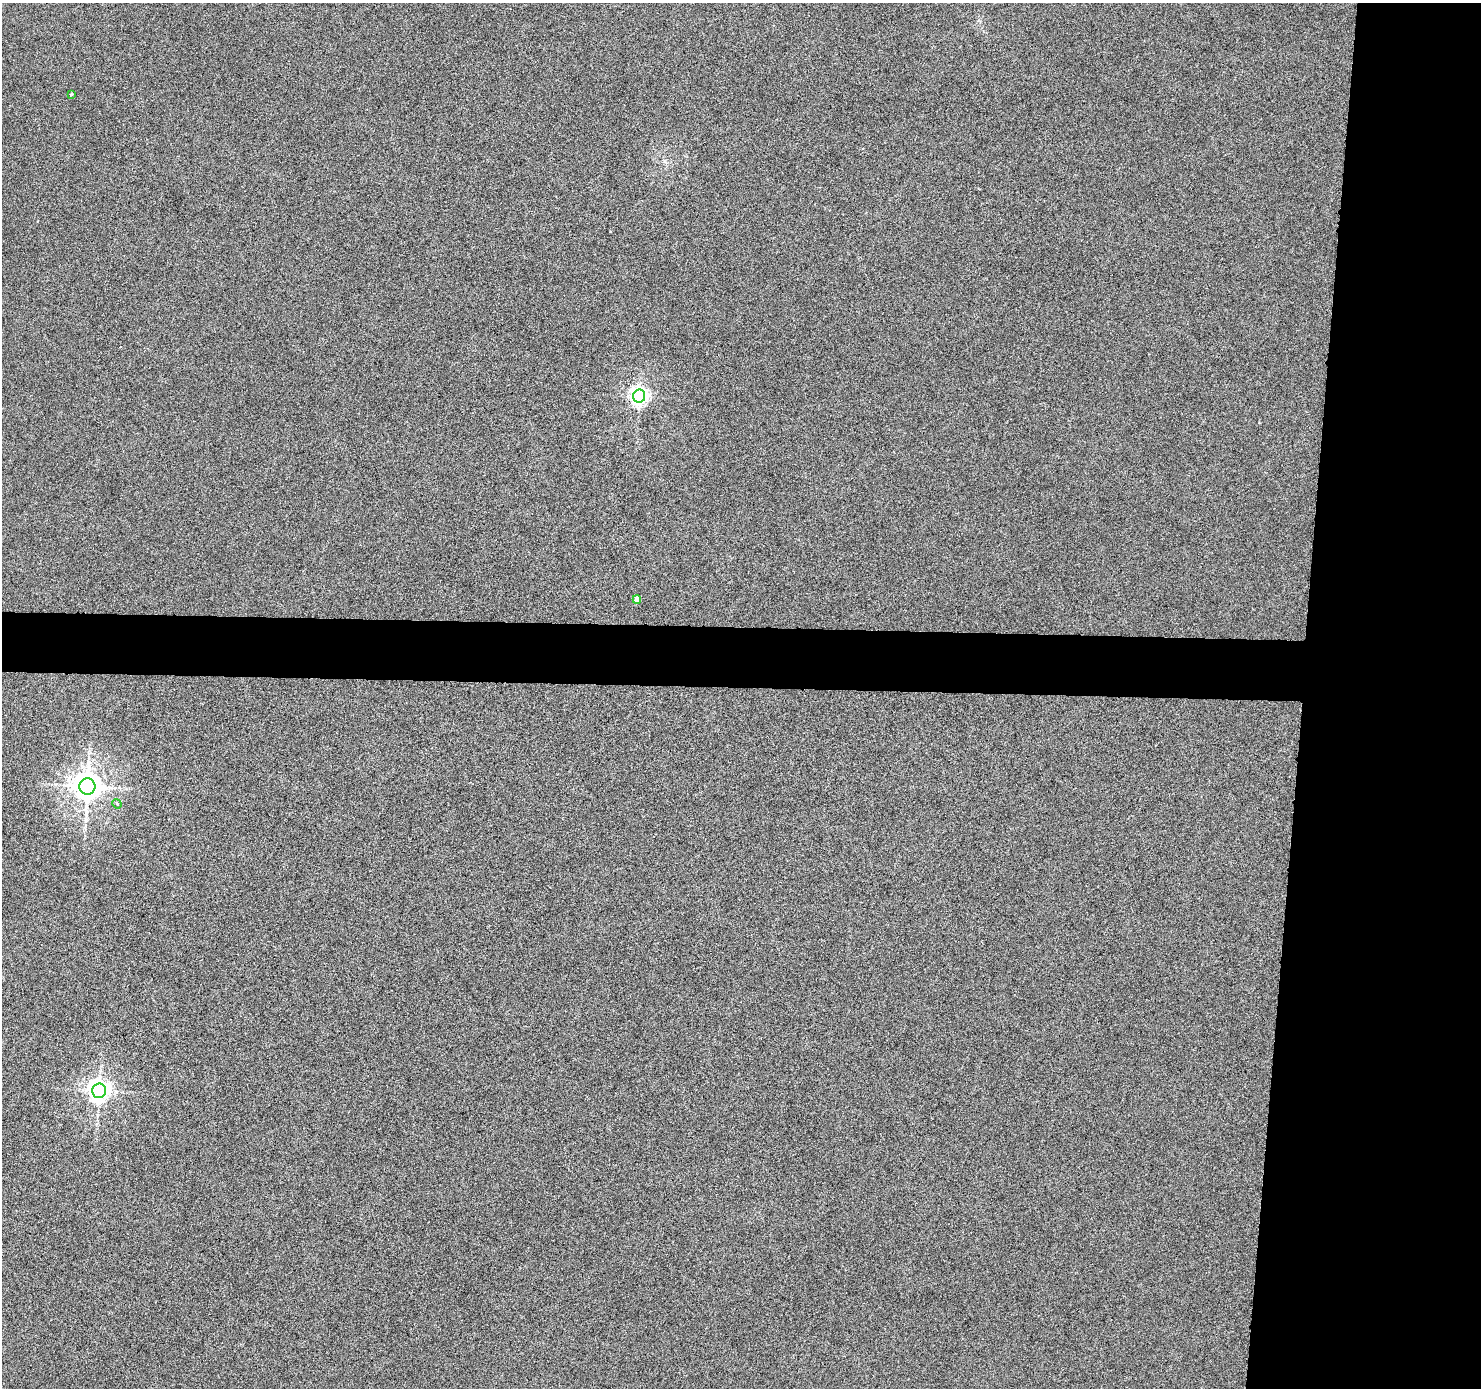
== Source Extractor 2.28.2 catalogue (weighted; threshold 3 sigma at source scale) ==
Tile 6 of 3 x 3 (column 3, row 2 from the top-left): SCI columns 2958-4436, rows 1485-2870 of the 4438 x 4453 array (HDU 1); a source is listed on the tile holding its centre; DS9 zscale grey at full resolution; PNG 1483 x 1390 px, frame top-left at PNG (2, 3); each listed source drawn as its Kron ellipse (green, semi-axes under 4 px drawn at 4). Shown black and unused: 16% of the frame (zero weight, under 4 of 8 exposures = <1% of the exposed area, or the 3 px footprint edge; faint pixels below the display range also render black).
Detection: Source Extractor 2.28.2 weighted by HDU 2 'WHT'; one run over the whole footprint, this tile lists its part. Background 7.24e-04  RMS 0.0037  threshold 0.0153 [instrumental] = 3 sigma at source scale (4.09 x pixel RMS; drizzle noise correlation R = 1.36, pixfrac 0.8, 0.05/0.05 arcsec/px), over >= 5 px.
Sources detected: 6; all 6 listed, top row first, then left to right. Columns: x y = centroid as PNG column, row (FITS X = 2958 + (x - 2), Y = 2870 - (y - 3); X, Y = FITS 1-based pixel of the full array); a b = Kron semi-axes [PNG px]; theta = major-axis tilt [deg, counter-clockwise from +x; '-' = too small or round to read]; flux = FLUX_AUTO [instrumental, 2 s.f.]
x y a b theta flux
71 94 3 3 - 0.34
639 396 6 6 - 130
637 600 4 4 - 3
87 786 8 8 - 460
117 804 5 4 - 0.36
99 1091 7 7 - 230